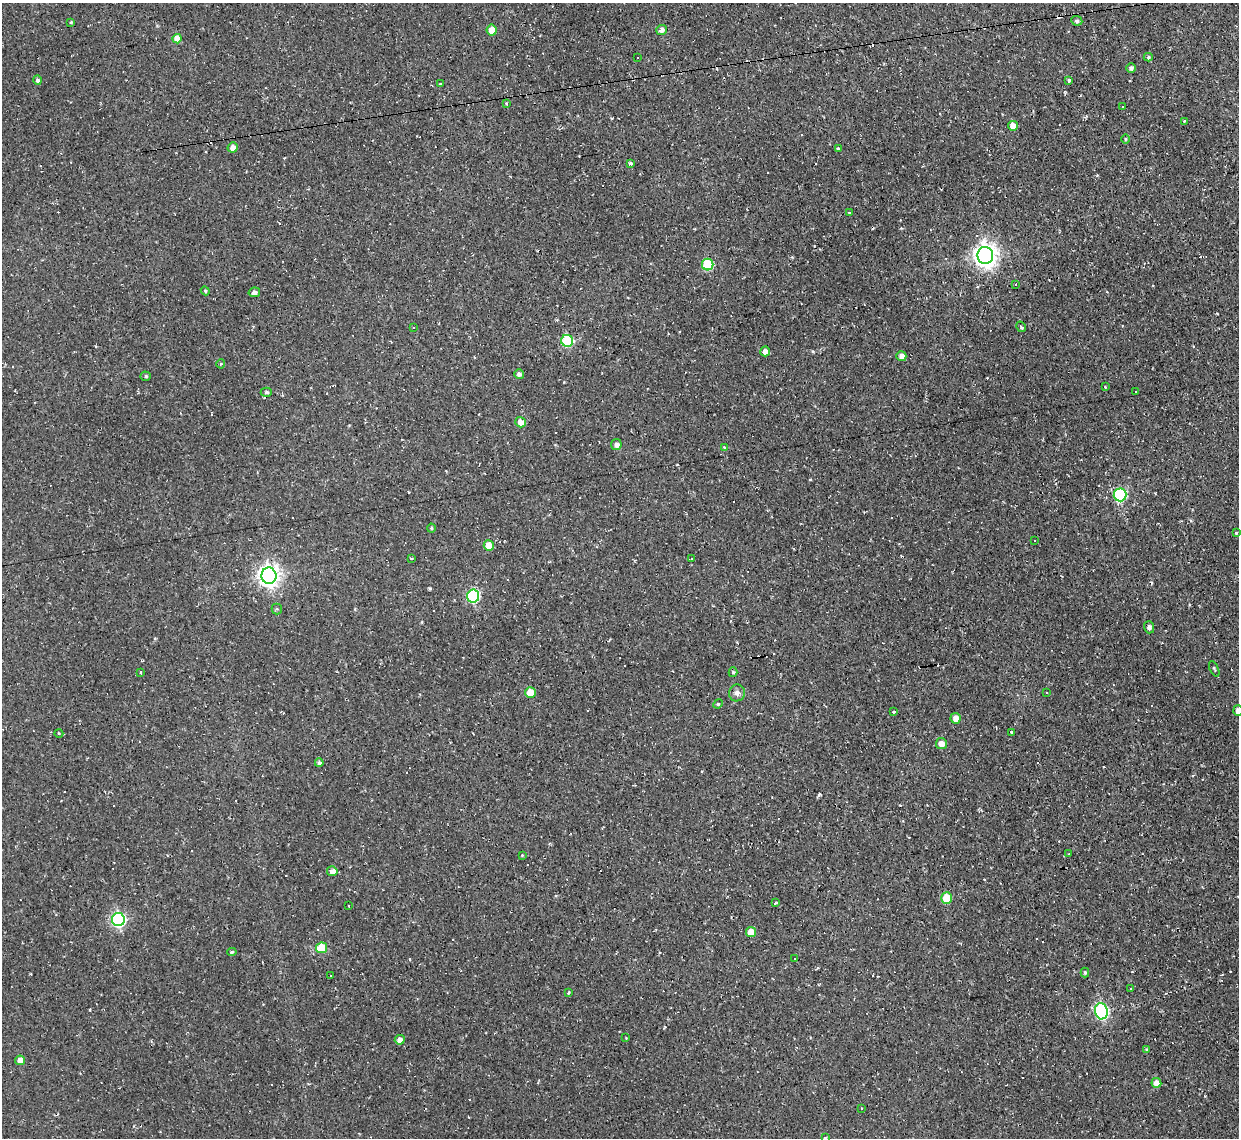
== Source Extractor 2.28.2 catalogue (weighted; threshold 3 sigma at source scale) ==
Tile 10 of 4 x 4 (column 2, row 3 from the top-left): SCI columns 1238-2474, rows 1268-2403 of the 4948 x 4925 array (HDU 1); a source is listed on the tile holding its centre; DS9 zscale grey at full resolution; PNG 1241 x 1140 px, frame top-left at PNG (2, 3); each listed source drawn as its Kron ellipse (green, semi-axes under 4 px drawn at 4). Shown black and unused: <1% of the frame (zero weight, under 2 of 3 exposures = <1% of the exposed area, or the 3 px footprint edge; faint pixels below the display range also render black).
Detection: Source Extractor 2.28.2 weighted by HDU 2 'WHT'; one run over the whole footprint, this tile lists its part. Background 0.146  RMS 0.0073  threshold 0.0329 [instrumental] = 3 sigma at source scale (4.5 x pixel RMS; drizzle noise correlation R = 1.50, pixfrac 1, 0.05/0.05 arcsec/px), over >= 5 px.
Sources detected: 138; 51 cosmic-ray / hot-pixel residue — neither listed nor drawn; the other 87 listed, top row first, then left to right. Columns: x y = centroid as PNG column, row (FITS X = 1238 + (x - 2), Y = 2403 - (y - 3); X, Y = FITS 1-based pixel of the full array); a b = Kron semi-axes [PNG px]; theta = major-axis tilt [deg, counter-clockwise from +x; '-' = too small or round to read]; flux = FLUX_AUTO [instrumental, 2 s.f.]
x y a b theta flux
1077 21 6 5 - 1.6
71 22 4 3 - 0.63
492 30 5 5 - 9.2
661 30 5 5 - 3
177 39 5 4 - 9.8
638 57 3 3 - 1.2
1148 57 4 4 - 1.1
1131 68 4 4 - 2
38 80 4 4 - 1.7
1069 80 4 3 - 1.5
441 84 3 3 - 0.89
506 103 4 3 - 1.2
1123 107 3 3 - 1.9
1184 121 3 2 - 0.83
1013 126 5 5 - 6.2
1125 139 4 3 - 0.75
233 147 5 5 - 4.7
838 149 4 3 - 0.91
630 164 3 3 - 10
849 213 3 2 - 0.67
985 255 8 8 - 580
708 265 6 6 - 42
1016 284 3 2 - 2.1
205 291 4 4 - 0.8
254 292 6 5 - 2.7
414 327 3 2 - 0.58
1021 327 5 2 - 1
567 341 6 6 - 57
765 351 5 5 - 4
901 356 5 5 - 4.4
221 364 4 4 - 0.76
519 374 5 4 - 2.8
146 376 5 4 - 1.2
1105 387 3 3 - 0.63
1136 391 3 3 - 2.2
266 392 6 4 0 1.5
521 422 5 5 - 6.5
616 445 5 5 - 3.2
724 447 3 2 - 0.49
1120 495 6 6 - 71
431 528 4 4 - 0.85
1236 533 4 4 - 0.83
1034 541 2 2 - 0.58
489 546 5 5 - 12
412 558 3 2 - 0.54
691 559 3 2 - 0.61
269 576 8 7 - 440
473 596 6 6 - 80
277 609 5 5 - 0.99
1149 627 6 5 - 2.1
1214 669 8 3 -65 1
141 672 4 3 - 0.84
733 672 5 4 - 1.1
530 692 5 5 - 13
737 693 8 8 - 2.9
1047 693 3 3 - 1.5
718 704 5 4 - 0.84
1238 711 5 5 - 4.8
893 712 3 2 - 0.8
956 718 5 5 - 4.8
1011 732 3 3 - 1
59 733 4 3 - 0.67
941 744 5 5 - 5.3
319 763 4 3 - 1.8
1069 854 3 3 - 0.72
522 855 4 4 - 0.58
332 871 5 5 - 5.6
946 898 6 5 - 20
775 903 4 2 - 1.1
348 906 3 2 - 1
118 920 6 6 - 130
751 932 5 5 - 10
322 948 6 5 - 21
232 952 5 4 - 1
795 958 3 3 - 1.8
1085 972 5 4 - 1.2
330 976 3 3 - 3.3
1131 989 3 3 - 4
568 992 3 3 - 13
1101 1011 8 6 -78 110
626 1038 3 2 - 0.57
400 1040 5 5 - 4.1
1146 1049 4 3 - 0.63
20 1060 5 5 - 5.9
1156 1083 5 4 - 6.1
862 1108 3 2 - 0.54
825 1137 4 3 - 0.58
Isophote crosses this tile's border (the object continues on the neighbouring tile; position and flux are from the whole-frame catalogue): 1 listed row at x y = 1238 711